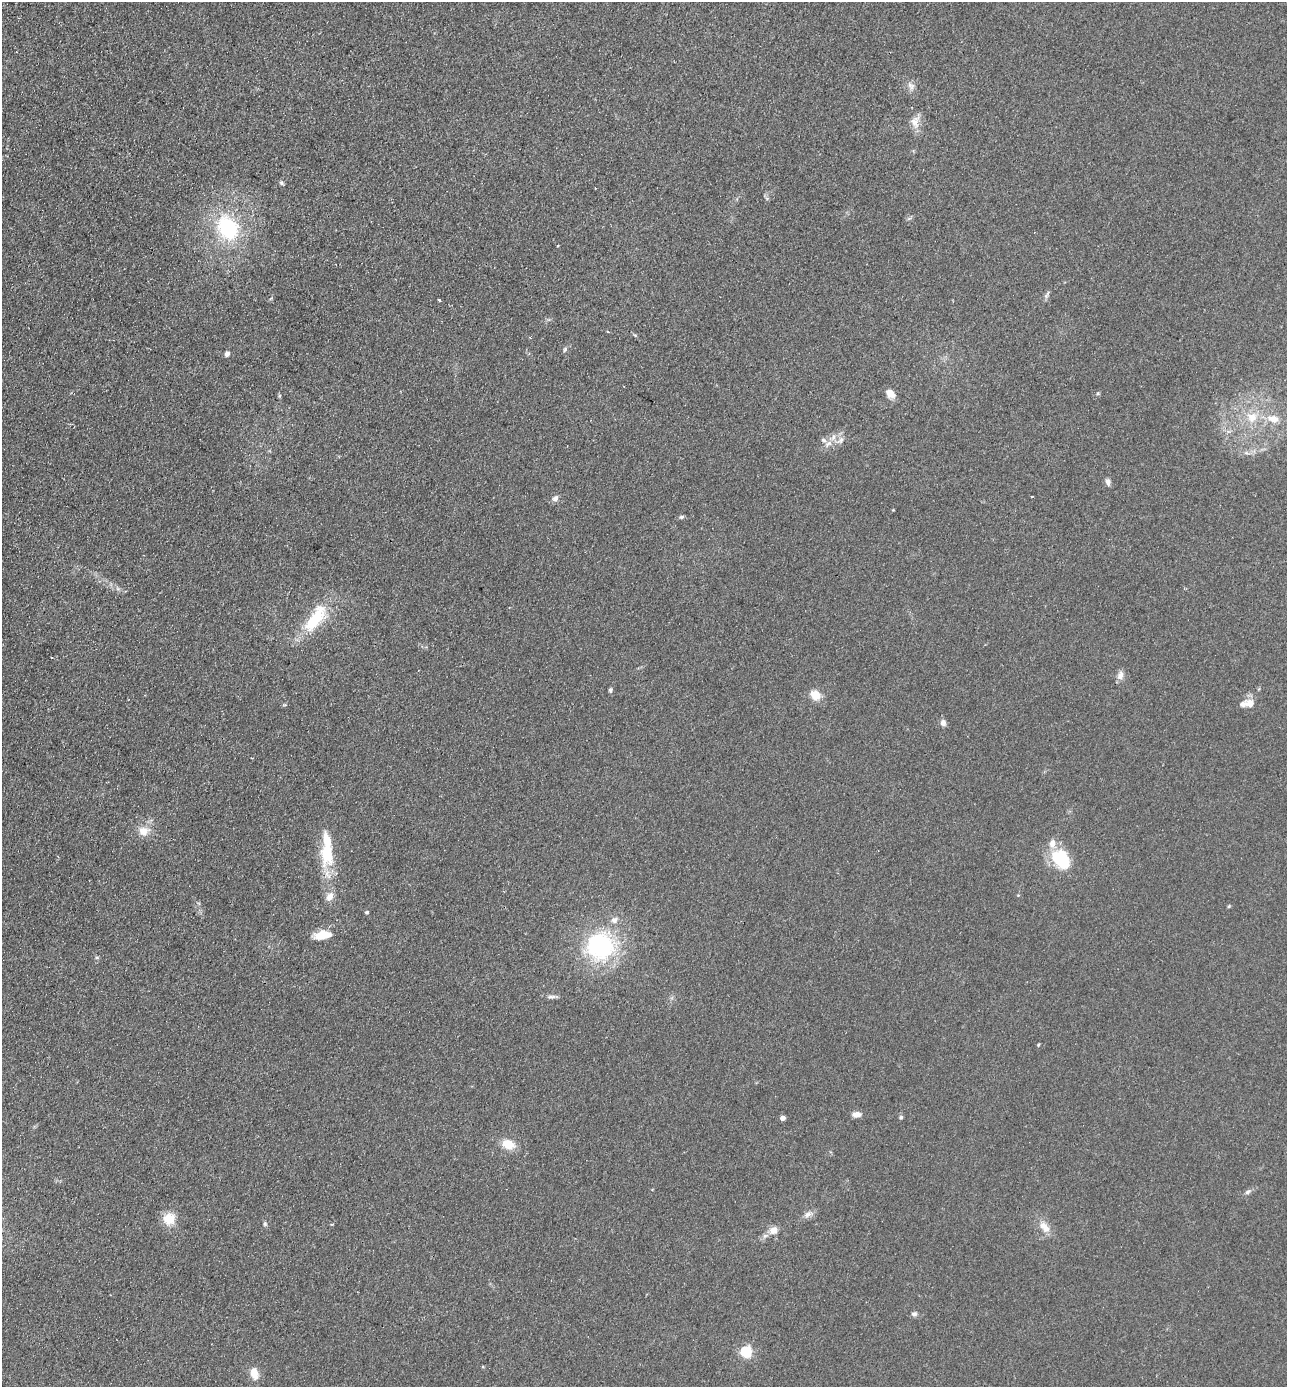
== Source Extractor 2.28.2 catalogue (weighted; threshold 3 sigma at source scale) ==
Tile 11 of 4 x 4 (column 3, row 3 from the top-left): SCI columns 2899-4183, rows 1412-2796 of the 5664 x 5594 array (HDU 1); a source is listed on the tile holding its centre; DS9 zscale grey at full resolution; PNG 1289 x 1389 px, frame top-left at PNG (2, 2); no overlay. Shown black and unused: <1% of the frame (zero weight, under 2 of 3 exposures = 3% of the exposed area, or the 3 px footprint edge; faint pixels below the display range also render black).
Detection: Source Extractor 2.28.2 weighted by HDU 2 'WHT'; one run over the whole footprint, this tile lists its part. Background 0.142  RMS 0.011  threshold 0.0517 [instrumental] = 3 sigma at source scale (4.5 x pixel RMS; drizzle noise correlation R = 1.50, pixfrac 1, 0.05/0.05 arcsec/px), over >= 5 px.
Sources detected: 56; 6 inside a brighter listed object's ellipse — not listed separately; the other 50 listed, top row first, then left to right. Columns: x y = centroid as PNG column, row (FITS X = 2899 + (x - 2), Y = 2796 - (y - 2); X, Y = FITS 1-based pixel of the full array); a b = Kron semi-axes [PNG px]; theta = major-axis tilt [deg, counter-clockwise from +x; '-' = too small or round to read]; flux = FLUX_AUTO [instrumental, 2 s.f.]
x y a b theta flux
911 86 12 7 -46 5.5
915 122 18 12 83 11
281 183 6 5 - 1.9
228 228 25 20 -60 93
1047 295 13 4 61 2.8
439 300 3 3 - 3.1
530 338 5 3 - 1
565 350 7 4 45 1.8
227 354 5 5 - 4.6
890 393 11 7 -42 10
1098 393 5 5 - 1.4
280 396 6 4 89 1.3
1252 417 16 16 - 22
1273 419 17 10 -9 15
841 440 9 7 58 5
828 444 12 7 33 6.6
1108 482 8 6 -75 4.1
555 498 8 7 - 4.3
682 517 6 5 - 2.2
315 619 37 14 55 59
51 657 3 2 - 1.9
1120 675 11 8 79 6.4
610 690 6 5 - 2.2
815 695 11 9 -43 15
1250 703 11 9 -24 10
943 723 8 6 -80 4.6
143 831 11 10 - 12
328 853 35 19 90 44
1061 859 25 18 -51 49
330 897 13 9 65 8.4
1229 906 5 3 - 1.1
367 912 5 3 - 1.5
323 935 18 8 10 23
600 946 40 38 17 120
97 957 6 4 -1 1.4
552 997 12 4 -1 3.7
1038 1045 5 3 - 1.1
856 1114 10 6 4 7.1
901 1117 5 5 - 1.7
782 1118 4 4 - 7.6
508 1144 13 9 -21 21
1247 1192 7 5 20 2.8
808 1214 12 7 23 5.8
169 1219 12 12 - 22
265 1224 7 5 -76 2
1044 1227 18 10 -50 12
774 1230 8 7 - 11
914 1314 8 6 1 3.2
746 1352 5 5 - 110
254 1373 16 10 -77 12